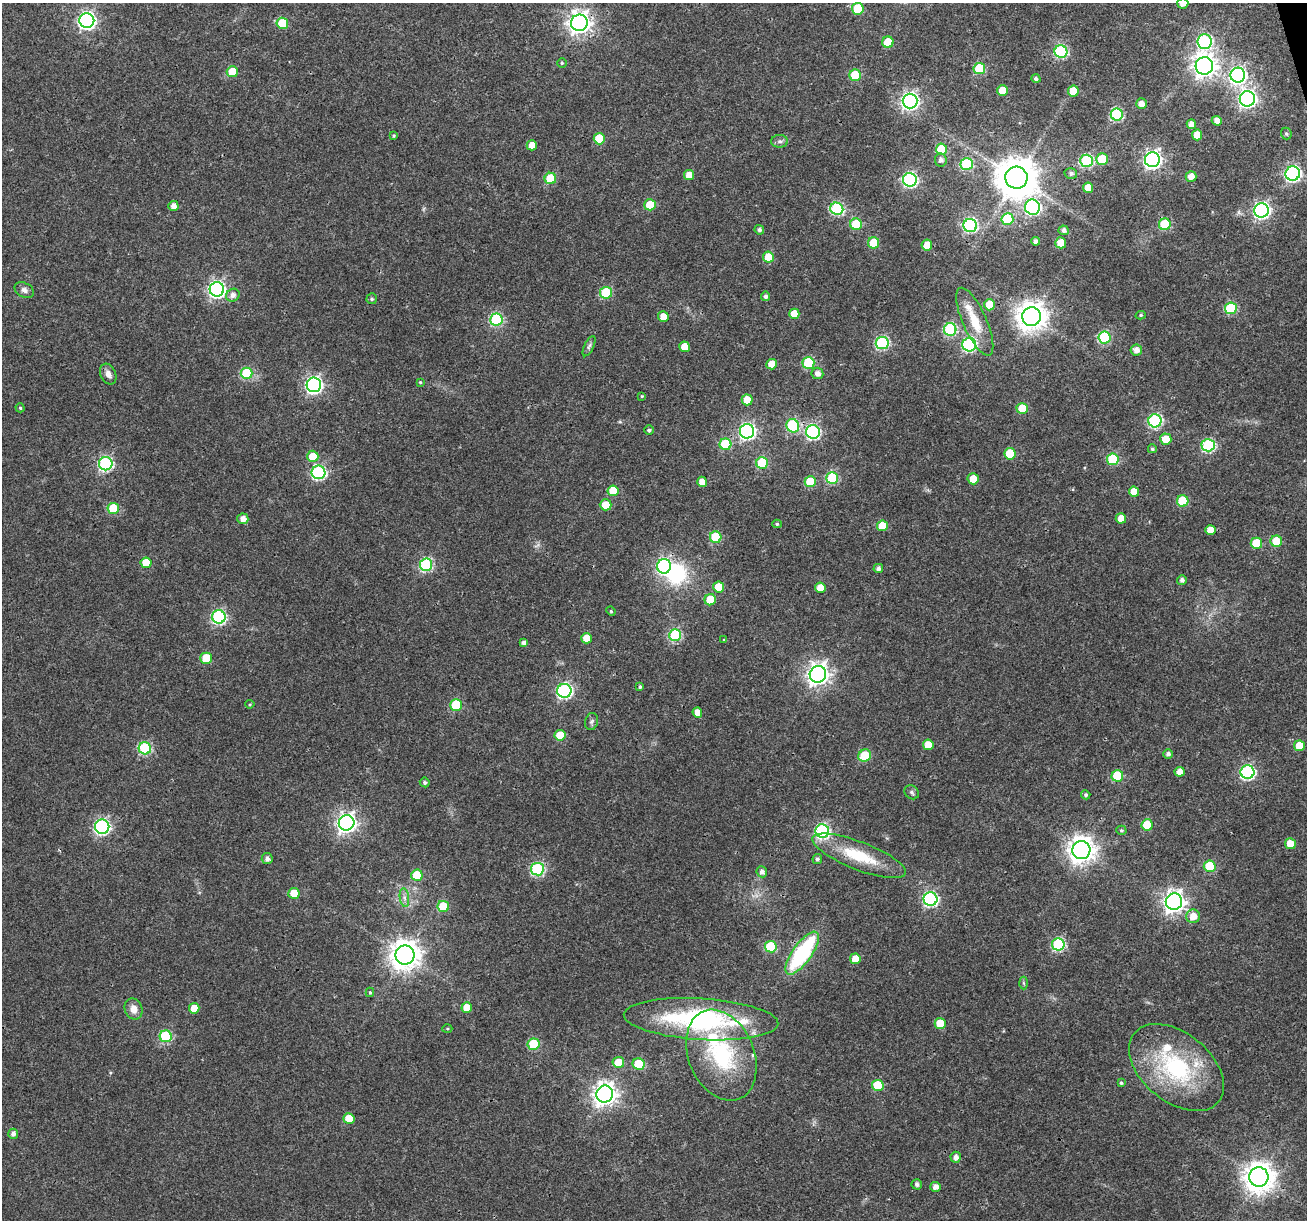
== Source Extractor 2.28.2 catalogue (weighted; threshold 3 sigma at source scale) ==
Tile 10 of 4 x 4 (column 2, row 3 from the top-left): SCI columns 1307-2611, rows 1321-2538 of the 5220 x 5027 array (HDU 1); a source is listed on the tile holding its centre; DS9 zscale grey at full resolution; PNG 1309 x 1222 px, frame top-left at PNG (2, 3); each listed source drawn as its Kron ellipse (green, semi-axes under 4 px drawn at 4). Shown black and unused: <1% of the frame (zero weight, under 3 of 4 exposures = <1% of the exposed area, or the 3 px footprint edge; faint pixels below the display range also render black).
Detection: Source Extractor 2.28.2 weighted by HDU 2 'WHT'; one run over the whole footprint, this tile lists its part. Background 0.0215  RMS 0.003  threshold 0.0133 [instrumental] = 3 sigma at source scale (4.5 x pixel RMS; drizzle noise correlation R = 1.50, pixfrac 1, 0.0396/0.0396 arcsec/px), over >= 5 px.
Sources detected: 210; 1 inside a brighter object's white glare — neither listed nor drawn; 4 inside a brighter listed object's ellipse — not listed separately; the other 205 listed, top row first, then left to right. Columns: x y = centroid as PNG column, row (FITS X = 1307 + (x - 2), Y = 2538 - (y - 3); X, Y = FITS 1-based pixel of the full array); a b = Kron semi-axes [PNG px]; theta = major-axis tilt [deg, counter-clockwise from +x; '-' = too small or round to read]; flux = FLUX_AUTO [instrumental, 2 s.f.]
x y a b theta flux
1183 3 5 5 - 2.3
858 9 6 6 - 15
87 21 7 7 - 100
282 23 6 5 - 13
579 23 8 8 - 210
888 42 6 5 - 9.7
1205 42 7 7 - 49
1061 52 6 6 - 36
562 63 4 4 - 0.42
1204 66 8 8 - 240
979 69 6 5 - 17
232 72 5 5 - 7.6
855 75 6 5 - 14
1238 75 7 7 - 92
1036 78 4 4 - 0.77
1002 91 5 5 - 6.3
1073 91 5 5 - 6.2
1247 99 8 7 - 100
910 101 7 7 - 110
1141 104 5 5 - 2.2
1117 114 6 6 - 36
1217 121 5 4 - 2.2
1191 124 5 4 - 2.3
1286 134 6 5 - 0.55
1197 135 5 5 - 3.9
394 136 4 4 - 0.43
599 139 5 5 - 9.1
779 141 8 6 0 0.94
532 145 5 5 - 3.3
941 149 6 5 - 13
1102 159 6 5 - 11
941 160 6 6 - 1.2
1152 160 7 7 - 120
1086 161 6 6 - 35
967 164 6 6 - 26
1071 173 6 5 - 0.95
1293 174 7 7 - 70
689 175 5 5 - 3.9
1191 176 5 5 - 2.4
550 178 6 5 - 13
1016 178 11 11 - 990
910 180 7 6 - 55
1088 188 5 5 - 3.6
650 205 5 5 - 9.2
173 206 5 5 - 2
1032 207 8 7 - 65
837 209 6 6 - 33
1262 210 7 7 - 83
1007 219 6 6 - 17
856 224 6 5 - 17
1165 224 6 6 - 18
970 225 7 6 - 49
759 230 5 4 - 0.86
1064 230 5 5 - 1.1
1036 241 4 4 - 1.4
874 243 5 5 - 8.7
1061 243 5 5 - 6.1
927 245 5 5 - 4.3
768 257 5 5 - 6.3
217 289 7 7 - 89
24 290 10 7 -27 1.2
606 293 6 6 - 21
233 295 7 6 - 1.5
765 296 5 4 - 0.82
372 299 5 5 - 0.54
989 305 5 5 - 6.8
1231 308 6 6 - 22
794 314 5 5 - 4.6
1141 315 5 4 - 0.44
1031 316 9 9 - 420
663 317 5 5 - 3.7
496 319 6 6 - 34
975 322 37 12 -66 8.1
950 329 6 6 - 31
1104 338 6 6 - 30
882 343 6 6 - 39
969 345 7 6 - 45
589 346 11 4 64 0.81
685 347 5 5 - 4.9
1136 350 6 5 - 1.8
808 363 6 6 - 22
771 364 5 5 - 4
247 373 6 6 - 20
817 373 6 5 - 1.7
108 374 11 7 -64 1.8
420 382 4 4 - 0.37
314 385 7 7 - 88
642 396 4 3 - 0.31
747 400 5 5 - 5.6
20 408 4 4 - 0.4
1022 408 6 5 - 9.5
1155 421 6 6 - 38
793 426 7 6 - 28
649 430 5 4 - 0.74
747 431 7 7 - 79
813 432 7 7 - 51
1166 439 6 5 - 4.3
725 444 6 6 - 18
1208 445 6 6 - 36
1152 449 4 4 - 0.57
1010 454 6 5 - 11
313 456 6 6 - 5.3
1113 459 6 6 - 19
762 463 6 6 - 19
106 464 7 6 - 55
318 472 7 6 - 48
832 478 6 6 - 24
973 479 5 5 - 4.9
810 481 5 5 - 10
702 482 5 5 - 3.2
613 491 5 5 - 7.8
1134 492 5 5 - 4
1183 501 6 6 - 15
606 505 6 5 - 4.6
113 508 6 5 - 11
1121 518 5 5 - 3.1
243 519 5 5 - 2.1
777 524 4 4 - 0.42
882 526 5 5 - 5.8
1210 530 5 5 - 3.1
716 537 6 5 - 17
1276 541 6 5 - 9
1256 543 6 5 - 10
146 563 5 5 - 6.8
426 565 6 6 - 36
664 566 7 7 - 49
878 568 5 4 - 1.1
1182 580 5 5 - 1.1
719 587 5 5 - 6.3
820 588 5 5 - 3.7
710 600 5 5 - 6.7
611 611 5 4 - 0.39
219 617 7 6 - 50
675 635 6 6 - 31
587 638 5 5 - 4.4
724 640 3 2 - 0.22
524 642 4 4 - 1.1
206 658 6 5 - 9.8
818 674 8 8 - 200
640 687 4 4 - 0.53
564 691 7 7 - 58
250 704 4 4 - 0.32
456 705 6 5 - 17
697 713 5 4 - 2.6
592 722 8 6 74 0.75
560 735 5 5 - 7.5
928 745 5 5 - 4.3
1299 746 5 5 - 6
145 748 6 6 - 31
1168 754 5 5 - 1
865 756 6 6 - 12
1179 772 5 5 - 2.4
1248 772 7 7 - 57
1117 776 6 5 - 14
425 782 5 4 - 0.7
912 792 8 6 -40 0.81
1086 795 4 4 - 0.7
347 823 8 7 - 140
1147 825 5 5 - 11
102 827 7 7 - 66
1121 830 5 4 - 0.43
822 831 7 6 - 54
1290 844 5 5 - 5
1081 850 9 9 - 310
859 856 50 14 -21 14
267 859 5 5 - 1.3
817 859 5 4 - 0.71
1210 866 6 5 - 12
537 869 6 6 - 36
762 872 5 5 - 1.3
417 875 5 5 - 9.9
294 893 5 5 - 5.9
404 898 9 4 -81 1.1
930 899 7 7 - 58
1174 902 8 8 - 180
443 906 6 5 - 12
1193 916 7 6 - 3.7
1058 944 6 6 - 33
771 947 6 6 - 17
802 953 25 9 54 32
405 955 9 9 - 420
855 959 5 5 - 3.8
1023 983 6 4 -88 0.47
370 992 5 4 - 0.47
467 1007 5 5 - 4.5
194 1008 5 5 - 4.1
134 1009 11 8 -68 2.7
701 1019 77 20 -4 54
940 1023 5 5 - 6.1
447 1029 5 3 - 0.3
166 1036 6 6 - 26
534 1044 6 6 - 14
721 1055 47 32 -67 29
618 1062 6 5 - 5.8
639 1064 6 5 - 13
1176 1067 54 34 -39 37
1121 1083 3 3 - 0.44
878 1085 6 5 - 13
605 1094 8 8 - 230
349 1119 5 5 - 5.2
13 1134 5 5 - 1.3
956 1157 5 5 - 1.5
1259 1177 9 9 - 430
917 1184 5 5 - 0.9
935 1187 5 5 - 2
Overlapping masked pixels (flux is a lower limit): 2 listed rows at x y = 579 23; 802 953
Isophote crosses this tile's border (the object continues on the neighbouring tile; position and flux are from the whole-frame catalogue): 1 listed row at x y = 1183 3